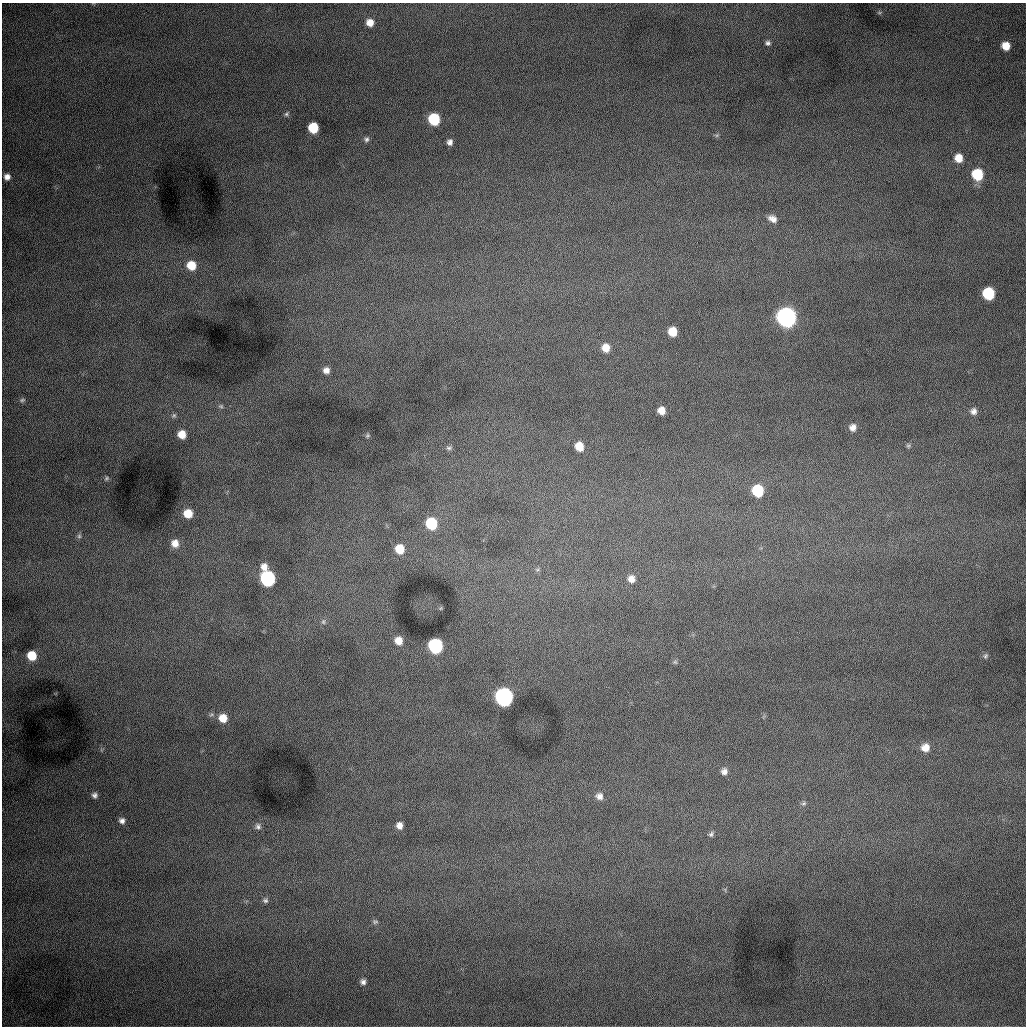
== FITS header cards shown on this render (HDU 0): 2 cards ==
NAXIS1  =                 1024 /fastest changing axis
NAXIS2  =                 1024 /next to fastest changing axis

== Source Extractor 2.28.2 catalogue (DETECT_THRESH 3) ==
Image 1024 x 1024 px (HDU 0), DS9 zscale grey, 1 PNG px = 1 image px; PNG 1028 x 1028 px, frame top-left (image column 1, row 1024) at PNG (2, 3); no overlay
Background 1010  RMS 13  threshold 38.2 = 3 sigma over >= 5 px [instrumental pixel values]
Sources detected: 61; all 61 listed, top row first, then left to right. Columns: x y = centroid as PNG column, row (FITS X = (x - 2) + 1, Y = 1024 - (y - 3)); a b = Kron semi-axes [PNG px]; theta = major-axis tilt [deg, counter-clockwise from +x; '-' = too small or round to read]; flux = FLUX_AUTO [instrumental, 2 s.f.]
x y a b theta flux
370 23 7 7 - 8600
768 43 7 6 - 2500
1006 46 7 7 - 12000
286 114 7 5 48 1600
434 119 8 7 - 58000
313 128 7 7 - 33000
717 135 6 4 18 1200
366 139 7 6 - 2300
450 142 6 5 - 3600
959 158 8 8 - 11000
977 174 8 8 - 42000
7 177 7 7 - 5000
772 219 11 8 -30 5600
191 265 9 8 - 18000
989 293 8 8 - 59000
786 317 9 8 - 720000
673 332 7 7 - 18000
606 348 8 7 - 10000
326 370 7 7 - 4900
22 400 8 5 11 1700
221 406 7 5 -21 1700
661 411 7 6 - 8200
973 411 9 8 - 4300
174 415 8 6 57 2200
853 427 7 6 - 4800
182 434 8 8 - 13000
367 435 6 4 55 1200
579 446 7 7 - 14000
908 446 7 5 -69 1500
449 448 8 5 -1 2100
106 478 7 5 47 1500
758 491 8 8 - 49000
188 513 8 7 - 15000
431 523 8 8 - 51000
79 536 7 6 - 2200
175 543 9 8 - 8300
400 549 9 8 - 18000
264 567 10 9 - 7200
267 578 8 8 - 190000
631 579 8 8 - 6500
441 608 6 3 71 890
323 622 8 6 -90 2400
399 641 8 8 - 9700
435 646 8 8 - 150000
32 656 8 8 - 20000
985 656 7 6 - 1800
675 662 7 5 -43 1600
504 697 9 8 - 440000
223 718 9 8 - 12000
925 747 9 8 - 9000
724 771 8 8 - 4100
94 795 7 7 - 2900
599 796 10 9 - 5500
803 803 7 6 - 1900
122 821 7 6 - 3600
399 825 7 7 - 5700
258 826 9 8 - 3300
711 834 7 5 59 1900
265 900 8 7 - 2400
375 922 8 5 0 1800
363 982 7 7 - 3400